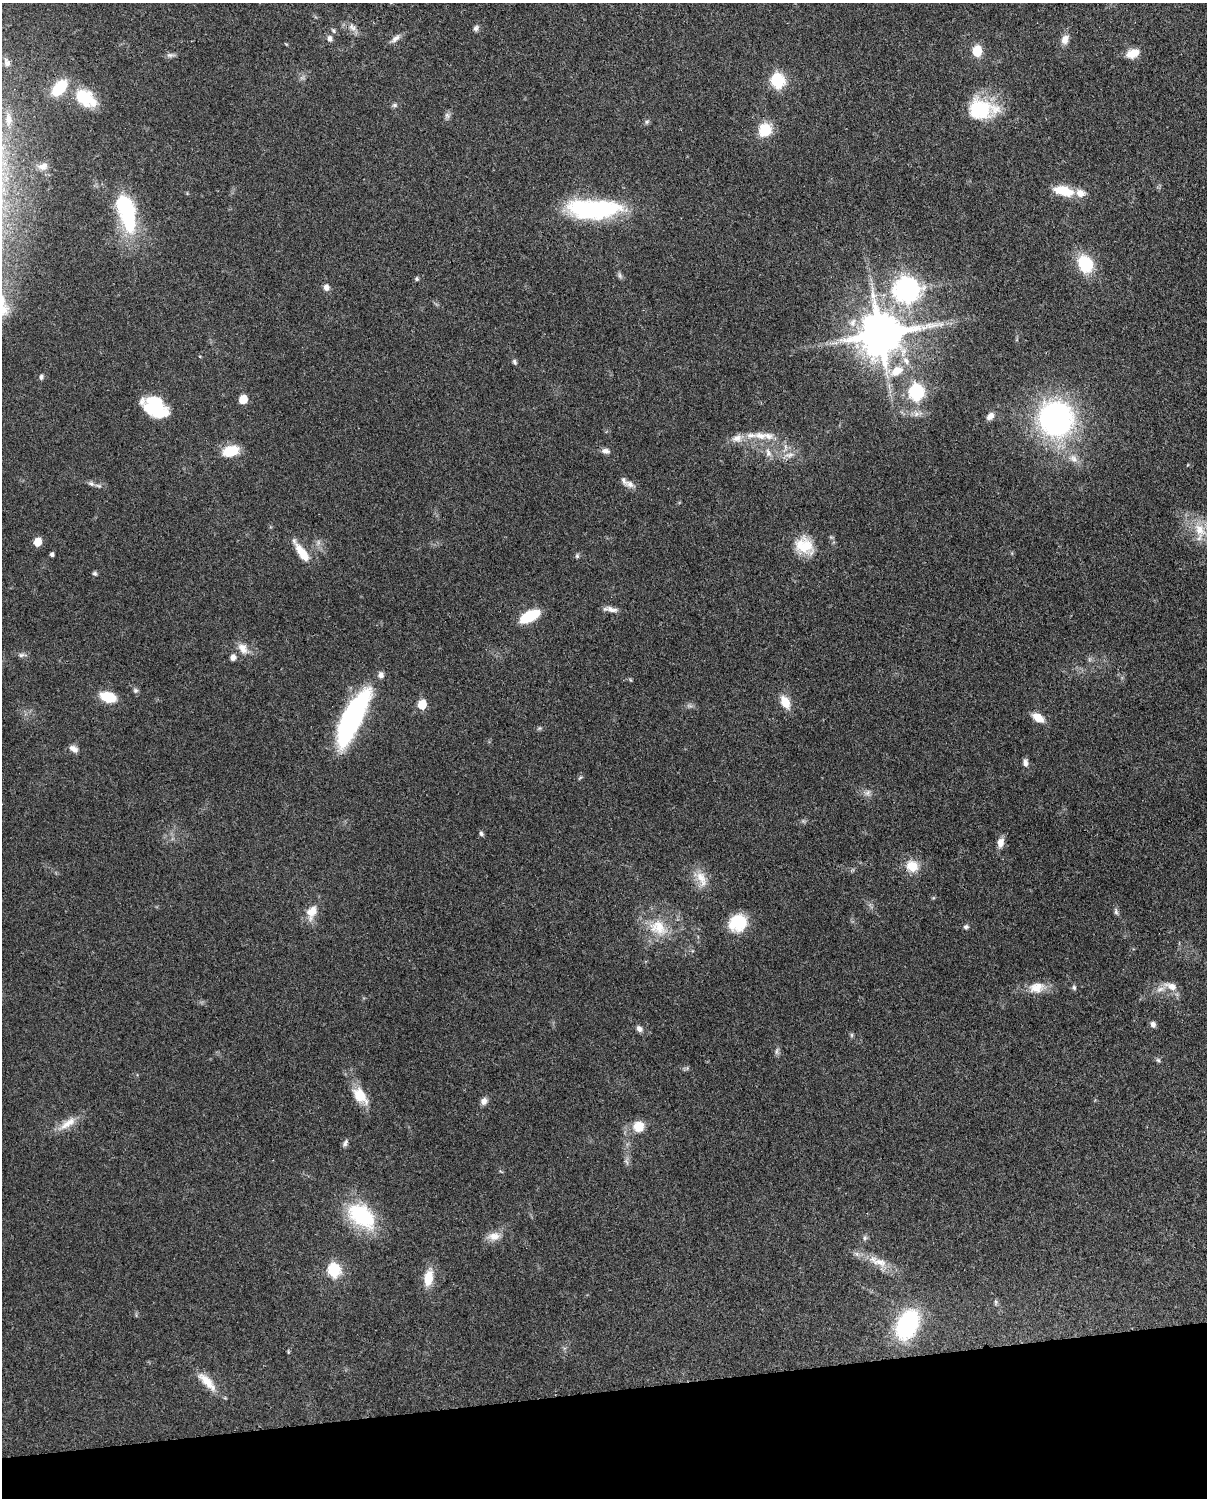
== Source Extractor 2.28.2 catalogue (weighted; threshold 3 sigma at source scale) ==
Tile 10 of 4 x 3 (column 2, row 3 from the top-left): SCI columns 1300-2504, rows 272-1767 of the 5006 x 4913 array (HDU 1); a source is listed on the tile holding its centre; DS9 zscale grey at full resolution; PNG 1209 x 1500 px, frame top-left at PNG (2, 3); no overlay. Shown black and unused: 7% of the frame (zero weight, under 3 of 4 exposures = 7% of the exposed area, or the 3 px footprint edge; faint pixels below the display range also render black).
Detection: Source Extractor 2.28.2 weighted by HDU 2 'WHT'; one run over the whole footprint, this tile lists its part. Background 0.0959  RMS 0.004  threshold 0.018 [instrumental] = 3 sigma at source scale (4.5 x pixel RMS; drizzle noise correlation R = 1.50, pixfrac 1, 0.05/0.05 arcsec/px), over >= 5 px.
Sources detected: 114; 2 inside a brighter object's white glare — not listed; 8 inside a brighter listed object's ellipse — not listed separately; the other 104 listed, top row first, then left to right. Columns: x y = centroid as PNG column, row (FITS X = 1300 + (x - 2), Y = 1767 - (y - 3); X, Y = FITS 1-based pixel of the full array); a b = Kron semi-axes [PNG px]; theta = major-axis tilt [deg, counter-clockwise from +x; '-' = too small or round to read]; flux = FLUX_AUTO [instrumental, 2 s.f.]
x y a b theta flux
352 27 12 7 -47 2.4
476 28 8 7 - 1.2
330 38 9 7 -86 1.6
396 38 14 7 41 2.1
1065 39 13 9 69 3.1
977 51 6 6 - 24
1133 53 15 10 19 5.2
170 55 13 5 6 1.3
7 63 12 8 -67 1.9
777 81 7 6 - 68
59 88 18 11 49 14
86 98 30 19 -36 15
395 105 7 5 20 0.87
981 109 36 24 -7 24
447 115 9 7 -62 1.2
9 119 16 7 -83 2.5
647 122 7 5 46 0.8
765 130 17 15 53 9.1
43 166 13 9 18 2.4
1063 191 27 12 -13 9.4
594 209 59 20 0 52
129 224 43 21 -69 24
1085 264 17 13 -65 18
620 275 10 4 -67 0.96
417 279 5 5 - 0.78
326 287 7 7 - 1.9
906 290 9 8 - 380
880 334 13 12 - 1900
514 362 7 5 -64 0.85
896 371 21 12 32 8.1
41 377 7 5 70 1
916 392 8 7 - 90
243 399 6 5 - 11
155 407 20 15 -38 34
990 416 9 6 46 2.3
1056 419 30 29 - 110
760 435 20 11 -12 5.5
737 438 15 11 11 3.7
231 451 15 10 16 12
606 451 10 7 -5 1.7
768 453 13 7 -73 2.5
789 455 15 6 4 2.9
1073 459 14 10 -41 3.8
630 484 14 9 -26 2.4
98 486 10 5 -11 1.2
1200 530 22 15 -56 9.3
38 542 6 5 - 9.2
318 542 7 4 90 1.1
804 545 26 19 -38 11
302 552 28 9 -56 7.8
52 554 4 4 - 1
577 556 6 5 - 0.75
95 574 6 5 - 0.76
610 609 18 6 -9 2.4
529 616 19 9 27 17
243 648 19 12 -52 4.4
22 655 12 5 3 1.3
233 657 7 6 - 2.2
135 690 7 6 - 1
108 697 15 9 -17 12
785 702 15 9 -63 6.4
422 704 6 5 - 14
689 706 9 4 -9 1.1
352 718 62 18 64 69
1038 718 13 8 -31 5.5
539 728 6 5 - 0.65
73 749 12 7 -29 2.2
1025 763 11 6 -89 1.6
580 778 7 4 37 0.54
867 793 9 7 39 1.6
481 834 6 5 - 0.86
1000 843 12 8 77 2.9
912 866 17 15 -33 7.2
701 878 26 12 -60 6.4
933 898 5 4 - 0.46
1116 911 11 5 -76 1.1
312 912 22 13 68 6.1
738 923 17 16 - 17
966 927 7 6 - 0.97
658 928 29 21 -30 14
1171 986 19 9 -20 3.8
1037 987 23 14 8 6.8
1074 988 6 6 - 0.87
1153 1024 7 6 - 1.6
639 1029 9 7 -50 1.6
852 1035 7 4 90 0.63
777 1051 11 4 85 1
1158 1060 6 6 - 0.74
360 1096 24 14 -50 8.8
484 1101 9 8 - 1.9
67 1124 31 9 35 5.8
638 1126 13 13 - 6.5
345 1143 11 6 60 1.3
626 1161 9 5 -59 1.1
362 1216 41 25 -39 28
494 1236 17 11 4 4.4
864 1238 8 6 79 1
878 1261 35 11 -22 8
334 1270 7 6 - 54
428 1278 21 10 80 8
996 1302 7 4 -90 0.63
907 1325 31 20 67 41
288 1352 4 3 - 0.41
207 1382 34 11 -46 7.2
Overlapping masked pixels (flux is a lower limit): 1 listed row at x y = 880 334
Isophote crosses this tile's border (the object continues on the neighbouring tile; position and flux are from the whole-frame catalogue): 1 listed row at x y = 1200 530